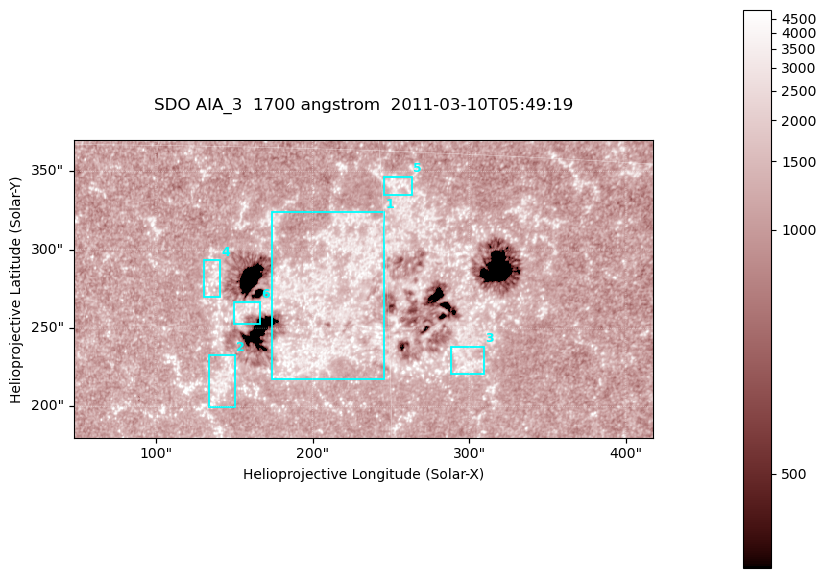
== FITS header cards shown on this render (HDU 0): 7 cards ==
TELESCOP= 'SDO     '           /
INSTRUME= 'AIA_3   '           /
WAVELNTH=                 1700 /
WAVEUNIT= 'angstrom'           /
DATE-OBS= '2011-03-10T05:49:19.711' /
CTYPE1  = 'HPLN-TAN'           /
CTYPE2  = 'HPLT-TAN'           /

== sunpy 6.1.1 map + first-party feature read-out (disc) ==
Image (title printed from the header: SDO AIA_3  1700 angstrom  2011-03-10T05:49:19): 603 x 310 px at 0.613 arcsec/px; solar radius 966 arcsec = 1576 px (partial field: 2.4% of the solar disc is inside the frame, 100% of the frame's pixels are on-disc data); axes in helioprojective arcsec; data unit not stated in the header (colour bar unlabelled)
Pointing: header CRPIX1/2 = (2053.97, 2042.58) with CRVAL1/2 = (0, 0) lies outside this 603 x 310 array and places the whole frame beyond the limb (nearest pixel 1.43 R_sun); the SolarSoft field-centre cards XCEN/YCEN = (232.3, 275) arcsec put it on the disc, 1938 arcsec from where CRPIX/CRVAL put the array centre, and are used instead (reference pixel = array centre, CRVAL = XCEN/YCEN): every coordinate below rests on XCEN/YCEN
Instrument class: DISC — disc imager (sunpy class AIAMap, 1700 A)
Bright regions (active regions / flare kernels): reference = the on-disc median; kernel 5 px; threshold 5 sigma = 1465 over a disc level ~1212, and >= 1.15x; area >= 186 px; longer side >= 4 px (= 2.5 arcsec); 6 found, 6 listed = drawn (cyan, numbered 1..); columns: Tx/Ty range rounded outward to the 2 arcsec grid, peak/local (2 s.f.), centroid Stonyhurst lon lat
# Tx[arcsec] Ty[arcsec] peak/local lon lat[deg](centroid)
1 174..246 216..324 4 +13 +9
2 134..152 198..234 4.3 +8 +6
3 288..310 220..238 3.8 +18 +7
4 130..142 270..294 3 +8 +10
5 244..264 334..348 2.9 +16 +14
6 150..168 252..268 3.3 +9 +8